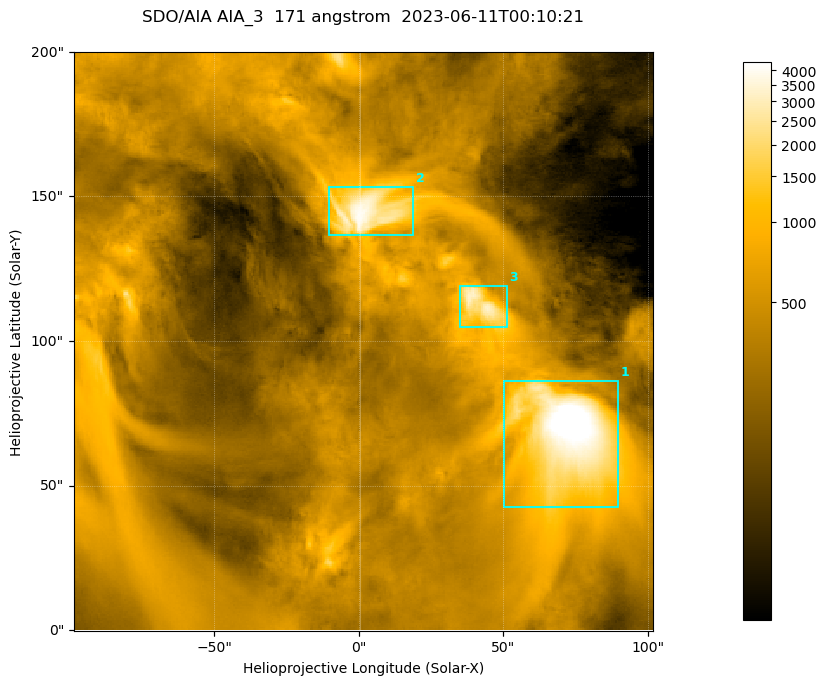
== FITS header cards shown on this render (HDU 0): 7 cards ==
TELESCOP= 'SDO/AIA '
INSTRUME= 'AIA_3   '
WAVELNTH=                  171
WAVEUNIT= 'angstrom'
DATE-OBS= '2023-06-11T00:10:21.353'
CTYPE1  = 'HPLN-TAN'
CTYPE2  = 'HPLT-TAN'

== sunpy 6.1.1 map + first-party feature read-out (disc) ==
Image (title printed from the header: SDO/AIA AIA_3  171 angstrom  2023-06-11T00:10:21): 334 x 334 px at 0.599 arcsec/px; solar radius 945 arcsec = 1577 px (partial field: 1.4% of the solar disc is inside the frame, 100% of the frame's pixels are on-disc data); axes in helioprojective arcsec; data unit not stated in the header (colour bar unlabelled)
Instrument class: DISC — disc imager (sunpy class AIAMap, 171 A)
Bright regions (active regions / flare kernels): reference = the on-disc median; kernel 3 px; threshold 5 sigma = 1124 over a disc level ~364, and >= 1.15x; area >= 111 px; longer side >= 4 px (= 2.4 arcsec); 3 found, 3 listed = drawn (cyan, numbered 1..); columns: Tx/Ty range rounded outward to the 2 arcsec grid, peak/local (2 s.f.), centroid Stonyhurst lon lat
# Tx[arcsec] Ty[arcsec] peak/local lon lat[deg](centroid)
1 50..90 42..86 16 +4 +4
2 -12..20 136..154 11 +0 +9
3 34..52 104..120 8.7 +3 +7